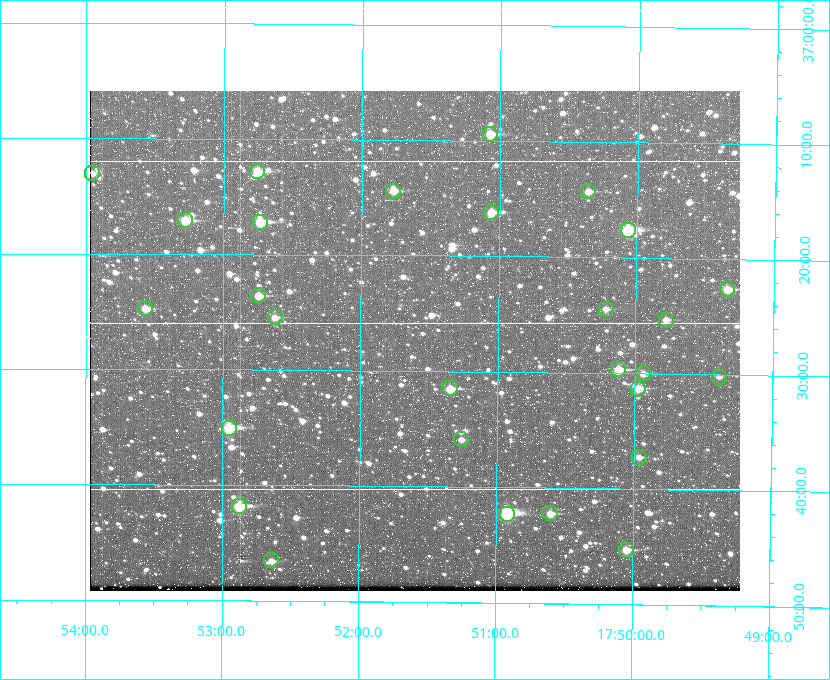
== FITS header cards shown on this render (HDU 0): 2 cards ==
NAXIS1  =                  650
NAXIS2  =                  500

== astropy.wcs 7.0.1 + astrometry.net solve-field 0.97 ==
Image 650 x 500 px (HDU 0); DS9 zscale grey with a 90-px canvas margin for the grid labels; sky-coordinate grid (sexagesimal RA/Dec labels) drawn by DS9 from the SOLVED WCS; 28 Tycho-2 reference stars matched to detected sources circled (green)
Header WCS: none
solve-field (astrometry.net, Tycho-2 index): SOLVED blind (the file carries no WCS)
Solved WCS: RA---TAN-SIP/DEC--TAN-SIP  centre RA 17:51:36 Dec +37:27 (267.90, +37.46 deg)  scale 5.2 arcsec/px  FOV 56.3' x 43.3'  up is +179 deg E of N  parity flipped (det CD > 0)
(file carries no celestial WCS; the grid is the blind solution)
Tycho-2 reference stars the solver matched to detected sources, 28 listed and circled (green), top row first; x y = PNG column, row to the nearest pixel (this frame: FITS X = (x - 90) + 1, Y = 500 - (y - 91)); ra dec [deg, ICRS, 3 dp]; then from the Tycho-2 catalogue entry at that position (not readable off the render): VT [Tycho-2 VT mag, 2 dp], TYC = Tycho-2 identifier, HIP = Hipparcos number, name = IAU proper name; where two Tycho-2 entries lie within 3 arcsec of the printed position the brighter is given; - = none
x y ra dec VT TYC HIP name
490 134 267.768 +37.157 9.98 2620-745-1 - -
257 171 268.189 +37.213 9.71 2620-542-1 - -
92 173 268.489 +37.217 11.29 2620-732-1 - -
393 191 267.943 +37.240 10.39 2620-505-1 - -
588 191 267.589 +37.238 11.09 2619-212-1 - -
491 212 267.764 +37.270 10.17 2620-784-1 - -
185 220 268.319 +37.285 9.88 2620-536-1 - -
260 222 268.183 +37.286 8.98 2620-786-1 87506 -
628 230 267.517 +37.293 8.96 2619-379-1 - -
727 289 267.335 +37.377 10.60 2619-634-1 - -
258 295 268.186 +37.393 10.44 2620-175-1 - -
145 308 268.392 +37.412 10.60 2620-800-1 - -
606 309 267.555 +37.408 11.50 2619-358-1 - -
275 317 268.156 +37.424 11.25 2620-712-1 - -
666 320 267.445 +37.422 11.17 2619-451-1 - -
618 369 267.531 +37.495 10.07 2619-274-1 - -
643 373 267.485 +37.500 11.33 2619-40-1 - -
719 377 267.347 +37.503 12.15 3088-638-1 - -
450 388 267.836 +37.525 9.96 3089-889-1 - -
638 389 267.494 +37.522 10.35 3088-270-1 - -
229 428 268.239 +37.584 8.64 3089-755-1 - -
461 439 267.815 +37.598 11.54 3089-1081-1 - -
639 457 267.491 +37.621 11.40 3088-1284-1 - -
239 506 268.219 +37.697 8.93 3089-671-1 - -
550 513 267.652 +37.703 11.04 3089-693-1 - -
507 514 267.730 +37.705 8.13 3089-1203-1 87349 -
626 550 267.512 +37.755 10.10 3089-2332-1 - -
271 560 268.159 +37.775 11.22 3089-2245-1 - -